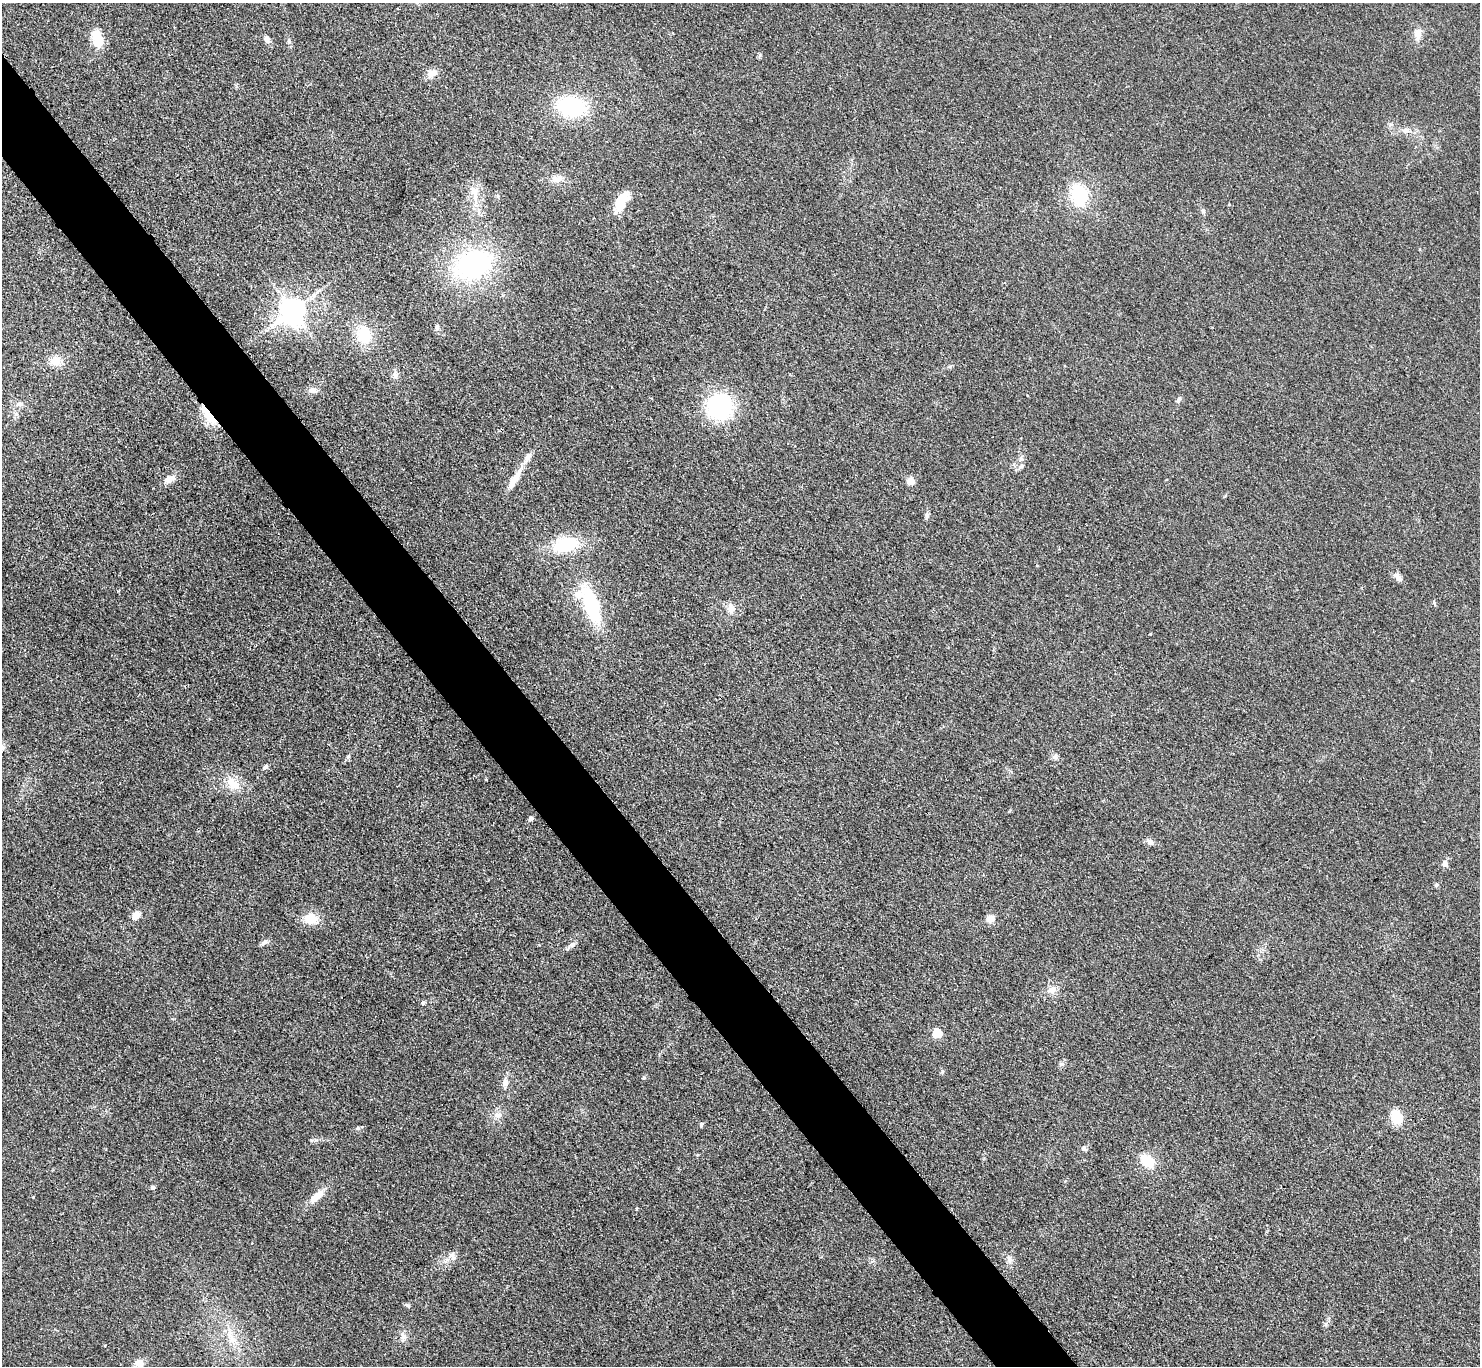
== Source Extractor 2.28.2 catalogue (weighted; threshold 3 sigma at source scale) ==
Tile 11 of 4 x 4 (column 3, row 3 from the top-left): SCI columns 2975-4452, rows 1684-3047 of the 5952 x 5948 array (HDU 1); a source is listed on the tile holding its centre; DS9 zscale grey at full resolution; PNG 1482 x 1368 px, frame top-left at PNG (2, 3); no overlay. Shown black and unused: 5% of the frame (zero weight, under 3 of 4 exposures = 2% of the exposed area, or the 3 px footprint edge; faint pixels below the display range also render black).
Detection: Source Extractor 2.28.2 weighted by HDU 2 'WHT'; one run over the whole footprint, this tile lists its part. Background 0.0483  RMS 0.0052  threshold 0.0232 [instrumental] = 3 sigma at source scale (4.5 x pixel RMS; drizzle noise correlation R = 1.50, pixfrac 1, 0.05/0.05 arcsec/px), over >= 5 px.
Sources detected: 70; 3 inside a brighter listed object's ellipse — not listed separately; the other 67 listed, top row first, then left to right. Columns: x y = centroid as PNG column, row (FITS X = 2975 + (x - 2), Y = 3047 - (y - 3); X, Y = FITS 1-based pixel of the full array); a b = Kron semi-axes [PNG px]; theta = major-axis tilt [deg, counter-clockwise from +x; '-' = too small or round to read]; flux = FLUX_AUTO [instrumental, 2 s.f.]
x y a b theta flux
1418 33 14 9 88 4.3
97 39 18 10 -76 13
267 39 9 6 -74 2.2
289 41 7 4 -46 0.95
432 73 14 9 18 3.9
571 106 26 17 -10 44
1406 130 11 7 10 2.5
557 179 14 10 17 3.8
1079 195 21 17 -72 25
475 196 30 10 -90 8.8
621 202 26 11 63 11
1229 204 4 4 - 0.47
1203 210 7 5 -69 1.1
473 264 41 30 24 82
293 311 8 8 - 610
437 327 8 5 89 1.3
364 335 18 14 -73 18
55 361 15 12 19 6
395 375 9 8 - 2
313 390 11 7 4 2.3
1179 399 9 5 64 1.3
19 404 7 6 - 1.5
720 407 23 22 - 52
209 416 27 8 -53 10
528 457 18 7 61 3.6
1021 459 7 6 - 1.5
517 476 24 7 70 4.9
169 479 15 10 27 3.8
910 481 8 8 - 4
927 515 8 6 87 1.5
566 544 27 15 14 25
1398 577 13 7 -42 2.6
1434 603 6 4 -73 0.65
591 605 38 15 -71 37
731 608 13 10 -82 3.7
2 747 8 5 -73 1.5
1055 757 8 6 -3 1.4
265 767 7 5 48 1.1
233 784 19 16 -43 8.9
531 818 5 5 - 1.4
1150 842 11 7 -27 2.2
1445 864 8 6 -75 2.4
1436 885 6 4 47 0.79
136 916 11 7 45 4.4
310 919 13 10 0 11
990 919 10 9 - 3.5
264 942 11 5 30 1.6
572 945 10 5 13 1.6
1052 990 12 10 12 3.8
423 1003 5 4 - 1
937 1033 5 5 - 25
644 1078 6 4 30 0.63
505 1082 12 8 86 2.8
497 1115 13 6 12 2.7
1397 1117 12 9 -74 13
701 1125 6 4 87 0.97
358 1128 5 5 - 0.79
1084 1148 8 6 -53 1.1
1147 1161 15 11 -39 11
153 1188 4 4 - 1.5
316 1196 22 9 43 6.9
452 1256 14 8 -62 2.8
1009 1259 11 7 -74 2.4
408 1305 9 5 -40 0.89
403 1336 11 7 -63 2.3
232 1340 14 10 -80 5.7
139 1363 12 10 -5 3.6
Overlapping masked pixels (flux is a lower limit): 1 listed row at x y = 209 416
Isophote crosses this tile's border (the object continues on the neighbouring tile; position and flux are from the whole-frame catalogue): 1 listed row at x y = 2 747
Unlisted compact peaks at least as high as the median listed source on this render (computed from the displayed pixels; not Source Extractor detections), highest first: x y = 316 1140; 636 1209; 33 1197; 942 1071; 1062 1064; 760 55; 1326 1324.